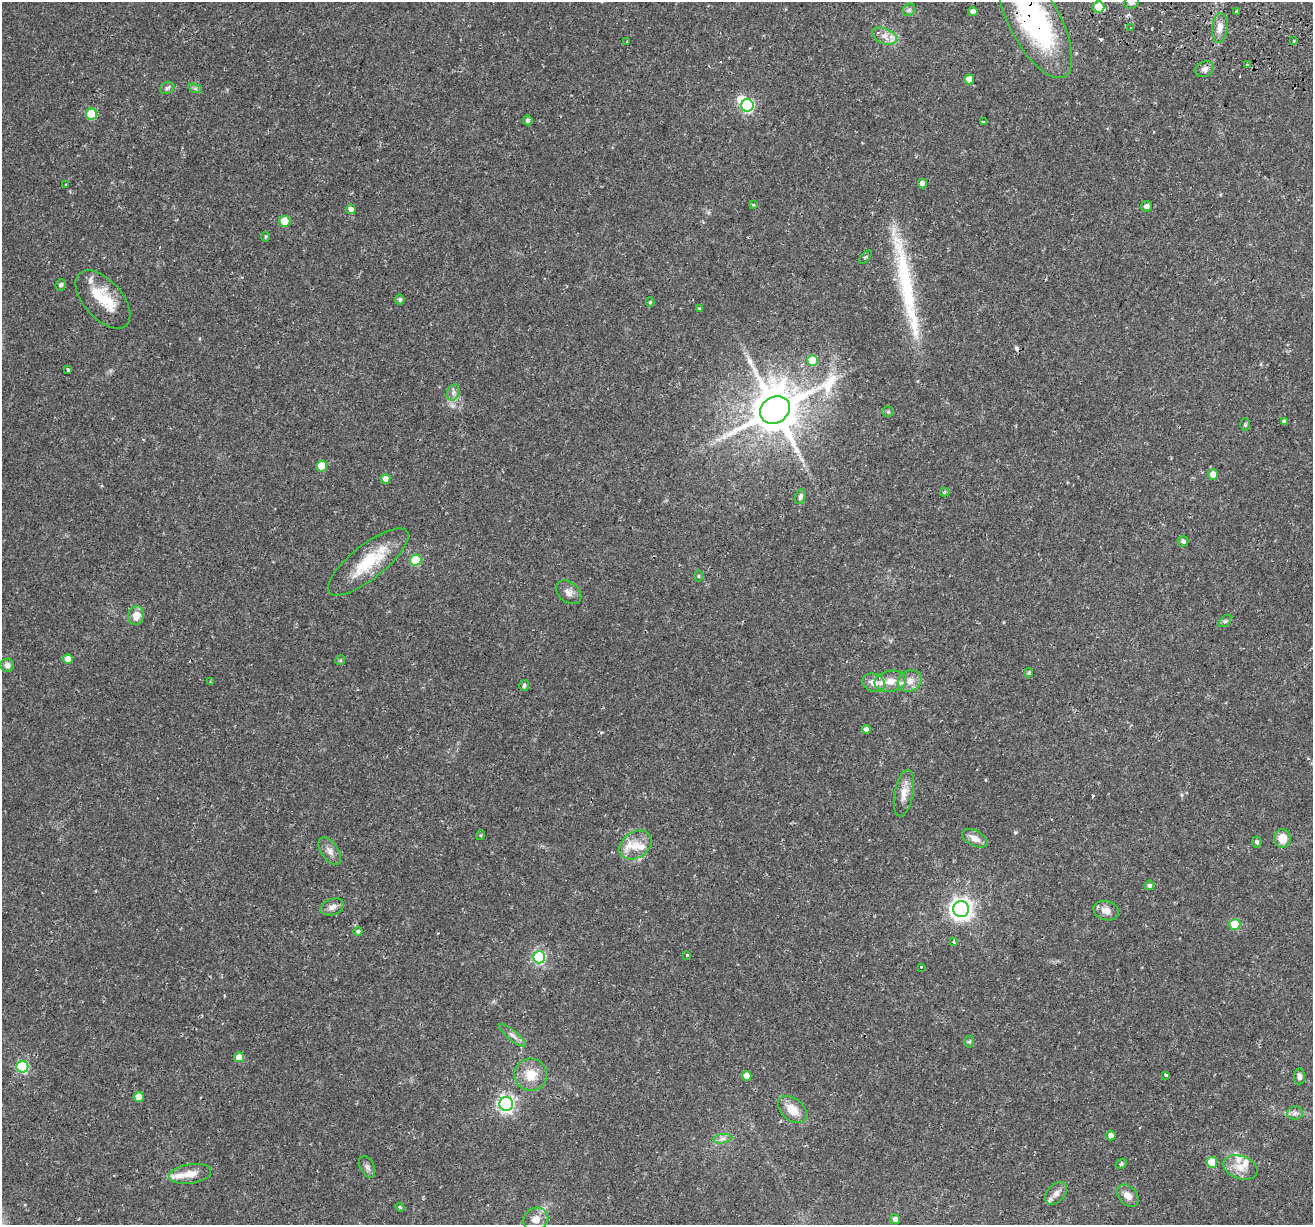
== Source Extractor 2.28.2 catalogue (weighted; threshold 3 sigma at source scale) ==
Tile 10 of 4 x 4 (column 2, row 3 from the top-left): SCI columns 1388-2698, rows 1578-2800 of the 5386 x 5541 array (HDU 1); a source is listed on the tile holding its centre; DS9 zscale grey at full resolution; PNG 1315 x 1227 px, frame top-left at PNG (2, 2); each listed source drawn as its Kron ellipse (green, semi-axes under 4 px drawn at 4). Shown black and unused: <1% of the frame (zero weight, under 2 of 3 exposures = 5% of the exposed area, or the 3 px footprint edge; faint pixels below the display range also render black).
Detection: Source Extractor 2.28.2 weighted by HDU 2 'WHT'; one run over the whole footprint, this tile lists its part. Background 0.0387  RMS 0.0035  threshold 0.0159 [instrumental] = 3 sigma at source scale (4.5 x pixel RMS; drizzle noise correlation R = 1.50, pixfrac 1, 0.0396/0.0396 arcsec/px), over >= 5 px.
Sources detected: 115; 1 inside a brighter object's white glare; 3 cosmic-ray / hot-pixel residue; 1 long thin detection or spike segment (spike, bleed or trail) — neither listed nor drawn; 7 inside a brighter listed object's ellipse — not listed separately; the other 103 listed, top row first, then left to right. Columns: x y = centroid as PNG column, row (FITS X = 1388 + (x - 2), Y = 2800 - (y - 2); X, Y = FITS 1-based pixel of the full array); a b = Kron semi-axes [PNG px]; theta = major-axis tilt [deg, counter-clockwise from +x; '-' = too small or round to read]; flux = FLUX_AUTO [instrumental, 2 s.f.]
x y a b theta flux
1132 2 8 6 30 1
1098 7 6 5 - 5.8
909 10 7 5 44 0.77
973 11 4 4 - 1.6
1237 12 3 3 - 4.1
1035 21 63 25 -62 62
1131 27 3 3 - 1.8
1220 28 15 8 84 2.8
884 36 13 7 -22 2.6
1294 40 3 3 - 0.5
627 41 2 2 - 0.29
1247 65 4 4 - 0.45
1205 69 9 7 27 1.5
969 79 5 5 - 3.1
167 88 8 5 28 0.73
195 88 7 4 -19 0.65
747 105 6 6 - 50
91 114 5 5 - 15
528 120 5 4 - 0.82
984 122 3 2 - 0.71
922 183 5 4 - 1.3
65 185 3 3 - 0.47
753 205 4 3 - 0.36
1146 206 5 5 - 1.4
351 209 5 4 - 1.5
285 221 5 5 - 10
266 237 5 3 - 0.37
865 257 8 4 48 0.58
61 285 6 5 - 0.84
103 299 35 19 -48 13
400 300 5 5 - 0.66
650 302 5 4 - 0.41
700 308 4 3 - 0.5
812 360 5 5 - 9.4
68 370 4 3 - 1.3
453 392 8 6 71 1.2
775 410 16 13 35 1700
888 412 6 5 - 0.5
1284 422 4 3 - 0.97
1245 424 6 5 - 0.57
322 466 5 5 - 8.6
1213 475 5 5 - 2.9
385 479 5 5 - 2
945 492 5 4 - 0.61
800 497 7 5 74 0.83
1183 541 5 5 - 0.94
416 560 5 5 - 20
368 562 49 17 38 16
698 576 5 3 - 0.38
569 592 14 10 -39 2.1
136 616 9 8 - 3.5
1225 621 7 4 44 0.73
68 659 5 5 - 3.6
340 660 5 4 - 0.43
7 665 6 6 - 1.6
1029 673 5 4 - 0.53
890 681 16 10 7 4.1
910 681 12 10 29 3.1
210 682 4 3 - 0.37
874 683 11 9 -23 3.1
524 685 5 4 - 0.75
866 729 4 4 - 1.4
904 793 24 9 80 3.8
481 835 5 3 - 0.31
975 838 14 7 -27 2.7
1282 838 9 8 - 4.6
1257 842 5 4 - 0.91
635 845 17 13 35 5.4
330 851 15 8 -55 2.2
1149 885 5 4 - 0.79
332 907 12 8 20 1.8
961 909 8 8 - 230
1106 911 13 9 -17 3.3
1235 924 5 5 - 13
358 931 4 4 - 0.68
953 942 4 3 - 0.86
687 955 4 3 - 0.31
539 957 6 6 - 44
921 967 3 3 - 0.94
512 1035 16 5 -40 1.6
969 1042 6 5 - 0.63
239 1057 5 5 - 3.9
22 1067 6 6 - 33
531 1075 16 16 - 6.5
1166 1075 4 3 - 1.9
747 1076 5 4 - 3
1299 1076 8 5 86 1.1
139 1097 5 5 - 3.9
506 1104 7 6 - 100
792 1110 16 11 -40 5.5
1295 1113 8 6 3 1.2
1111 1135 5 4 - 1.7
723 1139 9 4 9 1.2
1212 1162 5 5 - 8.2
1121 1164 6 4 33 0.82
367 1167 12 7 -64 1.2
1240 1167 17 11 -19 4.3
190 1174 21 10 8 4.1
1056 1193 13 8 48 2.2
1128 1196 13 9 -47 2.5
400 1207 4 4 - 0.43
536 1219 13 11 29 3.1
895 1219 5 5 - 1.2
Overlapping masked pixels (flux is a lower limit): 2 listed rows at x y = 1035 21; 775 410
Isophote crosses this tile's border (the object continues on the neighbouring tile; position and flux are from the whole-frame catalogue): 2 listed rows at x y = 1132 2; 1035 21